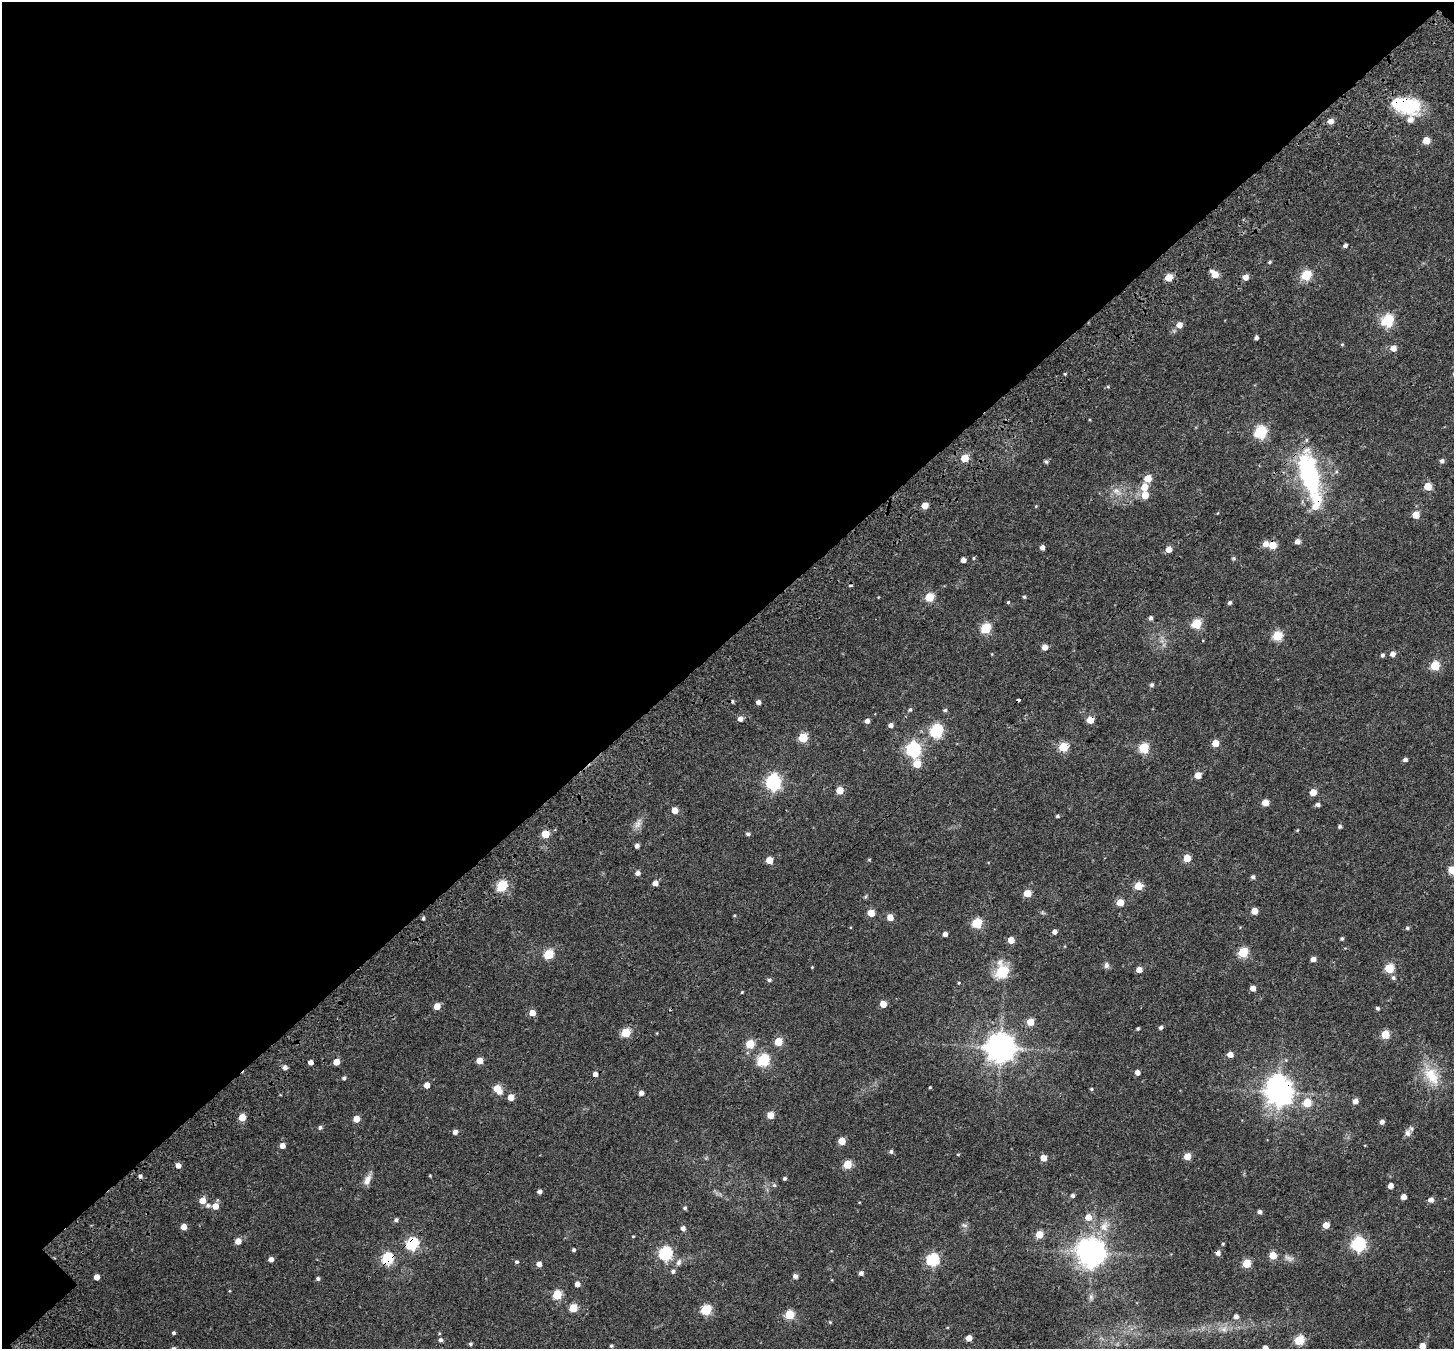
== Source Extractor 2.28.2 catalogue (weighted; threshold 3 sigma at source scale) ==
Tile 1 of 2 x 2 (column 1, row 1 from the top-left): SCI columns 197-1648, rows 1581-2927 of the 3261 x 3255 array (HDU 1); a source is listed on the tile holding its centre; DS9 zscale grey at full resolution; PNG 1456 x 1351 px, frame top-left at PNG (2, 2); no overlay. Shown black and unused: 48% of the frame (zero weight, under 3 of 4 exposures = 18% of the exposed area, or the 3 px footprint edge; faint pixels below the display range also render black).
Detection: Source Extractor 2.28.2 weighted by HDU 2 'WHT'; one run over the whole footprint, this tile lists its part. Background 0.04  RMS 0.006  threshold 0.0271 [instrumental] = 3 sigma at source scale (4.5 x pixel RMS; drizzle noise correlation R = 1.50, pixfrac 1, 0.0396/0.0396 arcsec/px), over >= 5 px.
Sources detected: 232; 1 inside a brighter object's white glare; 6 cosmic-ray / hot-pixel residue — not listed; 5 inside a brighter listed object's ellipse — not listed separately; the other 220 listed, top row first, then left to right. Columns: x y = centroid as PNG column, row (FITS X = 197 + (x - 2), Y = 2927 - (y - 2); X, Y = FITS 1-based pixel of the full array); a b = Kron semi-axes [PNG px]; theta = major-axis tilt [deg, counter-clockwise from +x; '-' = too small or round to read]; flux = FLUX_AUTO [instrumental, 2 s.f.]
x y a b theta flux
1408 105 27 18 1 30
1331 121 5 5 - 3.8
1426 140 5 5 - 9.8
1345 245 5 4 - 1.6
1270 262 5 3 - 0.86
1215 274 7 5 -42 10
1306 275 5 5 - 38
1169 277 5 5 - 12
1245 277 5 5 - 4.9
1387 321 6 6 - 60
1179 325 6 5 - 4.3
1256 337 4 4 - 1.5
1342 344 4 4 - 0.56
1393 348 5 5 - 5.4
1065 374 4 3 - 0.59
1108 387 5 4 - 0.6
1260 432 6 6 - 63
965 458 5 5 - 15
1442 461 5 5 - 1.7
1046 462 5 4 - 1.1
1310 474 59 23 -73 67
1148 478 5 5 - 10
1428 486 5 5 - 13
1144 487 6 6 - 7.1
1117 491 17 6 -28 4
1145 495 6 5 - 8.6
925 506 5 4 - 6.4
1036 506 4 3 - 0.53
1416 515 5 5 - 8.7
1297 541 5 5 - 3
1265 544 6 5 - 4.3
1272 545 5 5 - 12
1042 547 5 5 - 2.3
1168 549 5 5 - 4.8
973 558 4 4 - 0.68
1233 558 6 4 -18 0.69
963 560 4 4 - 3.1
929 597 5 5 - 22
1024 597 4 3 - 0.85
1008 602 4 4 - 0.68
1230 603 5 4 - 1.2
1151 618 5 4 - 1.4
1196 624 5 5 - 32
985 628 5 5 - 37
1277 636 5 5 - 29
1045 647 4 4 - 5.5
1392 654 5 5 - 3.4
1382 655 4 4 - 1.2
1435 666 5 5 - 28
1152 685 5 5 - 1.3
758 702 4 4 - 2.6
910 710 5 4 - 0.95
945 710 5 4 - 0.94
740 719 5 5 - 3.1
1090 720 5 5 - 9.8
867 721 4 4 - 2.6
891 725 5 4 - 2.3
936 731 6 6 - 76
803 738 5 5 - 25
1215 743 5 5 - 8.5
1063 747 5 5 - 26
1143 748 5 5 - 32
913 749 7 6 - 110
1405 759 4 4 - 1.9
917 764 5 5 - 14
1198 775 5 5 - 8.1
773 782 7 6 - 120
840 790 5 5 - 11
1313 792 5 4 - 7.6
1265 803 5 4 - 8.2
1318 805 5 4 - 1.7
675 810 5 5 - 7.5
1057 816 4 3 - 0.86
638 823 15 8 64 3.7
1340 826 4 4 - 1.2
1297 830 4 3 - 0.51
545 834 5 5 - 14
748 834 5 4 - 1.3
637 846 4 4 - 2.4
1187 858 5 5 - 12
769 860 5 5 - 9.3
869 860 5 3 - 0.52
1452 870 5 5 - 12
638 873 5 4 - 2.7
1253 877 5 4 - 1.5
655 883 5 4 - 3.5
502 886 6 5 - 40
1138 886 5 5 - 17
1027 893 5 5 - 11
1120 902 5 5 - 9.8
1254 911 5 5 - 7.7
871 913 5 5 - 9.7
890 917 5 5 - 6.4
423 918 4 3 - 1.1
977 923 5 5 - 33
1407 928 5 4 - 0.93
1054 932 5 4 - 2.5
945 934 4 4 - 2.6
1342 939 4 4 - 1
1011 940 5 5 - 7.5
1243 952 5 5 - 34
548 954 5 5 - 32
1313 959 5 4 - 3.2
1106 965 8 7 - 1.8
812 967 4 3 - 0.43
1389 968 5 5 - 26
1139 970 5 4 - 5.3
1002 971 21 16 86 16
1393 978 6 5 - 1.3
769 980 6 4 -1 1.2
959 983 4 4 - 0.56
1253 988 4 4 - 4.2
742 992 4 3 - 0.52
883 1004 5 5 - 7.8
437 1006 5 4 - 7.6
1378 1008 5 4 - 1.1
532 1013 5 5 - 5.2
1030 1022 5 5 - 11
1161 1027 4 4 - 1.5
1138 1028 3 3 - 0.91
626 1033 5 5 - 23
1385 1034 5 5 - 20
778 1042 5 5 - 16
750 1044 5 5 - 22
1001 1048 9 9 - 870
1230 1055 5 4 - 4.8
480 1060 5 5 - 8.4
763 1060 6 6 - 56
1286 1060 5 5 - 0.69
336 1062 5 4 - 6.8
285 1067 5 5 - 2.3
1137 1072 4 4 - 3
1432 1076 31 17 -57 17
344 1078 4 4 - 1.3
427 1085 5 4 - 5.2
930 1087 3 3 - 0.52
497 1089 8 5 -50 14
1091 1089 4 4 - 0.76
1279 1092 8 7 - 630
641 1093 4 4 - 2.8
511 1097 5 5 - 6.3
1355 1101 5 5 - 3.2
1307 1103 5 5 - 14
770 1115 5 5 - 8.1
242 1117 5 5 - 9.8
356 1119 5 5 - 7.2
1382 1122 5 4 - 2.5
320 1127 5 5 - 1.3
455 1132 5 5 - 2.4
1408 1133 10 8 82 2.8
842 1141 5 5 - 9.7
282 1146 5 5 - 4
891 1151 5 5 - 1.2
958 1154 5 3 - 0.52
1187 1156 5 5 - 9.3
1043 1158 5 5 - 5.7
847 1164 5 5 - 17
178 1165 5 5 - 3.3
140 1176 5 5 - 1.6
430 1176 4 3 - 0.49
784 1178 4 4 - 1.2
367 1180 16 8 68 3.9
774 1185 5 5 - 1
1390 1186 4 4 - 4.2
540 1191 4 4 - 2.2
1073 1195 5 4 - 1.6
1403 1197 4 4 - 4.8
202 1200 5 5 - 7.2
1431 1200 5 5 - 2.9
208 1206 7 5 15 1.7
215 1206 5 5 - 5.7
685 1208 5 4 - 1
1259 1212 5 4 - 1.7
1088 1217 6 6 - 6.2
396 1220 5 5 - 1.3
965 1225 9 4 -20 1.3
1326 1225 5 5 - 7.3
1104 1226 15 12 73 7.1
184 1227 5 4 - 5.7
683 1228 5 5 - 2.3
1039 1234 5 5 - 12
633 1236 4 3 - 0.5
238 1241 5 5 - 5.6
412 1244 6 6 - 69
1223 1244 4 3 - 0.64
1358 1244 6 6 - 110
574 1250 4 4 - 1
1092 1252 9 9 - 640
665 1253 6 6 - 85
1273 1255 5 5 - 12
1289 1258 15 7 -21 2.9
271 1259 5 4 - 2.7
388 1259 6 6 - 61
933 1259 6 6 - 70
517 1262 4 4 - 1.2
679 1262 11 6 63 2.3
1247 1263 5 5 - 17
539 1264 5 5 - 3.3
673 1271 5 5 - 1.3
861 1273 5 4 - 1.9
795 1276 5 4 - 2.5
97 1277 4 4 - 4.8
318 1278 5 4 - 1.2
577 1284 5 5 - 3
557 1295 5 5 - 25
1091 1297 8 6 -70 1.7
573 1308 5 5 - 18
706 1310 5 5 - 35
789 1315 5 5 - 24
1236 1316 5 5 - 2.6
830 1322 4 4 - 0.55
1224 1329 9 7 0 2.8
173 1333 4 4 - 1.1
969 1338 5 4 - 5.7
440 1340 5 5 - 1.6
1299 1340 5 5 - 31
470 1344 4 4 - 1.1
611 1346 4 3 - 0.83
1422 1346 5 4 - 6
1265 1348 4 4 - 4.2
Overlapping masked pixels (flux is a lower limit): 8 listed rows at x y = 1408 105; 1310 474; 1272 545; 1090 720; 545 834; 1279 1092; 412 1244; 388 1259
Isophote crosses this tile's border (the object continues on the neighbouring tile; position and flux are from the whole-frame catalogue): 3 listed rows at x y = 1452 870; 1422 1346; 1265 1348